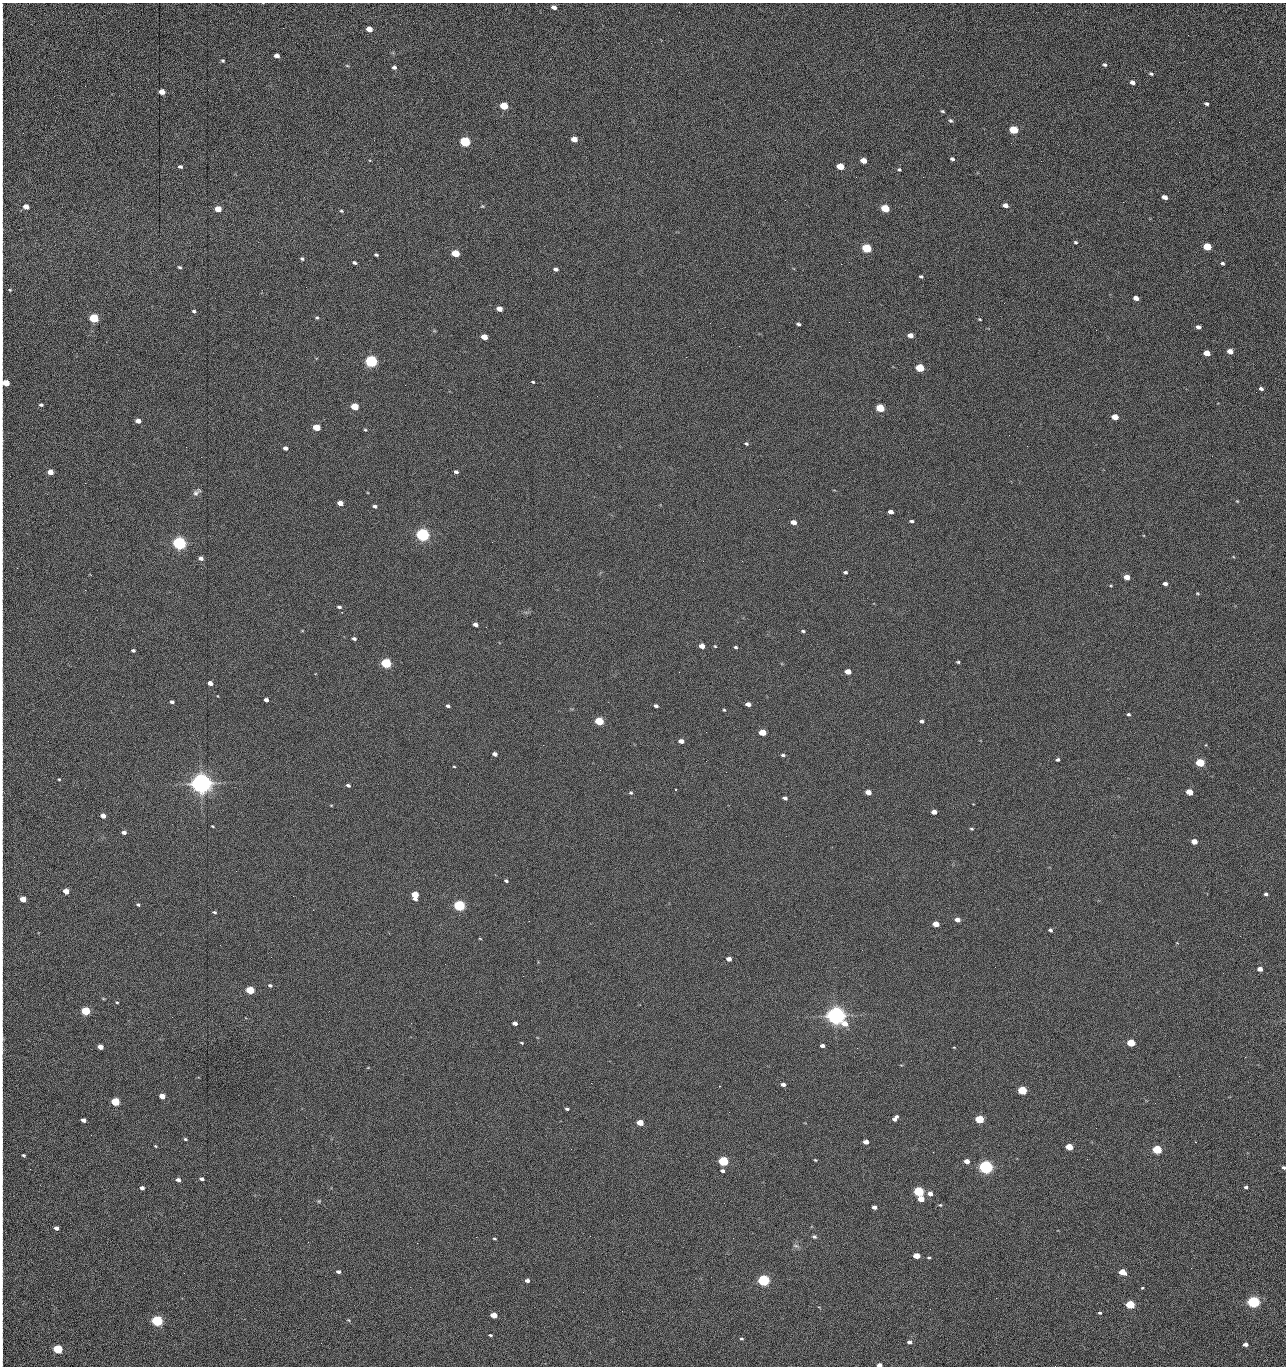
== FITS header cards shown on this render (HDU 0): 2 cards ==
NAXIS1  =                 1284 /fastest changing axis
NAXIS2  =                 1364 /next to fastest changing axis

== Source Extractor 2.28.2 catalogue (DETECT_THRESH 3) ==
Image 1284 x 1364 px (HDU 0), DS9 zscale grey, 1 PNG px = 1 image px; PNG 1288 x 1368 px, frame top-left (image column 1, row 1364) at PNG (2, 3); no overlay
Background 149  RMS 15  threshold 44.8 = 3 sigma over >= 5 px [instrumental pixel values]
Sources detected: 276; all 276 listed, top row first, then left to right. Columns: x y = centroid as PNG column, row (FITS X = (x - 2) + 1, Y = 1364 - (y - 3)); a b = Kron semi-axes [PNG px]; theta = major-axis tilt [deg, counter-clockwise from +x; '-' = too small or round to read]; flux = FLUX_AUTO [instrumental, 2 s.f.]
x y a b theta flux
554 7 5 4 - 4.0e+03
2 29 22 2 90 4.9e+03
369 29 5 4 - 1.3e+04
1188 35 3 2 - 7.2e+02
2 53 19 2 90 3.7e+03
277 56 5 4 - 5.2e+03
223 61 5 4 - 1.5e+03
1104 65 5 4 - 1.9e+03
347 66 6 4 -3 1.1e+03
394 67 5 4 - 2.6e+03
2 72 17 2 90 3.1e+03
1151 74 6 4 -24 1.6e+03
1132 82 5 4 - 4.5e+03
162 92 5 4 - 1.4e+04
1206 104 4 3 - 2.0e+03
504 106 5 4 - 4.2e+04
2 107 21 2 90 3.8e+03
942 111 4 3 - 1.3e+03
950 121 7 5 -40 1.9e+03
1179 122 3 2 - 7.4e+02
1014 130 5 4 - 6.1e+04
574 139 5 4 - 1.4e+04
465 142 5 5 - 1.6e+05
2 152 15 2 90 2.8e+03
952 159 4 3 - 2.0e+03
863 161 5 4 - 1.2e+04
1041 161 2 2 - 1.1e+03
840 166 5 4 - 2.8e+04
180 167 5 4 - 2.3e+03
899 169 4 3 - 1.3e+03
856 177 2 2 - 1.5e+03
923 177 2 2 - 1.2e+04
1165 197 5 4 - 6.3e+03
1123 202 2 2 - 5.9e+02
2 203 22 2 90 4.3e+03
1005 205 5 4 - 5.7e+03
482 206 5 4 - 1.0e+03
26 207 5 4 - 1.0e+04
885 208 5 4 - 5.1e+04
218 209 5 4 - 2.0e+04
341 211 4 3 - 1.3e+03
1075 242 4 4 - 1.5e+03
1207 247 5 4 - 4.3e+04
866 248 5 4 - 1.0e+05
455 253 5 4 - 4.1e+04
376 255 4 3 - 1.6e+03
2 257 20 2 90 4.0e+03
302 259 5 4 - 1.7e+03
354 263 5 4 - 1.9e+03
1222 263 5 4 - 1.9e+03
841 264 2 2 - 1.8e+04
180 267 4 4 - 1.5e+03
556 269 5 4 - 2.8e+03
921 276 5 4 - 1.5e+03
10 290 4 3 - 1.1e+03
1136 298 5 4 - 7.7e+03
499 309 5 4 - 9.7e+03
194 311 4 3 - 1.7e+03
94 318 5 4 - 1.0e+05
317 318 5 4 - 1.4e+03
980 319 4 3 - 1.0e+03
849 322 2 2 - 4.4e+02
710 323 2 2 - 2.2e+03
798 324 4 3 - 2.1e+03
1198 327 4 4 - 3.8e+03
910 335 5 4 - 7.9e+03
484 337 5 4 - 1.6e+04
2 339 21 2 90 3.8e+03
1230 351 5 4 - 1.1e+04
1207 353 5 4 - 1.6e+04
371 361 5 5 - 3.0e+05
920 368 5 4 - 5.8e+04
533 382 4 3 - 1.2e+03
6 383 5 4 - 2.6e+04
1261 389 5 4 - 2.7e+03
1256 392 2 2 - 8.3e+02
41 405 5 4 - 1.7e+03
355 407 5 4 - 3.7e+04
880 408 5 4 - 6.0e+04
1115 417 5 4 - 1.8e+04
138 421 5 4 - 8.7e+03
316 427 5 4 - 3.0e+04
365 430 4 3 - 1.1e+03
1009 435 2 2 - 2.1e+03
2 440 15 2 89 3.0e+03
746 443 5 4 - 1.7e+03
186 447 2 2 - 2.0e+03
285 448 4 4 - 3.6e+03
50 472 5 4 - 1.2e+04
456 472 5 4 - 2.6e+03
2 481 17 2 90 3.1e+03
85 483 2 2 - 6.5e+02
196 492 13 6 43 3.8e+03
1237 501 4 3 - 8.6e+02
340 503 5 4 - 1.0e+04
375 506 5 3 - 2.5e+03
891 512 5 4 - 5.7e+03
2 515 12 2 90 2.0e+03
911 521 4 3 - 1.8e+03
793 522 5 4 - 8.8e+03
423 535 5 5 - 5.0e+05
492 542 2 2 - 1.8e+03
179 543 5 5 - 5.3e+05
2 555 17 2 90 3.2e+03
201 558 5 4 - 4.3e+03
742 561 2 2 - 5.0e+02
845 572 4 3 - 1.8e+03
1127 577 5 4 - 1.3e+04
1165 584 4 4 - 3.8e+03
1111 586 4 3 - 8.8e+02
1197 593 5 3 - 1.0e+03
2 597 9 2 90 1.4e+03
339 607 5 3 - 2.1e+03
476 624 5 4 - 4.4e+03
803 631 5 3 - 1.6e+03
354 639 4 3 - 2.2e+03
2 641 12 2 90 2.2e+03
702 646 5 4 - 1.0e+04
715 646 4 3 - 9.5e+02
736 647 4 3 - 1.6e+03
133 650 4 3 - 1.8e+03
958 662 3 3 - 1.2e+03
386 663 5 4 - 1.6e+05
679 672 2 2 - 1.8e+03
848 672 5 4 - 1.4e+04
210 683 5 4 - 7.2e+03
2 694 8 2 90 1.1e+03
218 696 3 2 - 5.3e+02
266 700 4 4 - 4.1e+03
172 702 4 3 - 2.0e+03
748 704 5 4 - 5.9e+03
448 706 4 3 - 2.4e+03
656 706 4 3 - 2.5e+03
724 710 4 3 - 1.0e+03
1128 714 4 4 - 1.5e+03
599 721 5 4 - 6.4e+04
922 721 4 3 - 2.5e+03
762 733 5 4 - 2.7e+04
681 741 5 4 - 7.4e+03
543 745 2 2 - 2.1e+03
1206 745 5 3 - 8.2e+02
495 754 4 4 - 4.3e+03
783 755 4 3 - 1.9e+03
2 757 15 2 90 2.5e+03
1058 760 4 3 - 2.0e+03
706 761 3 2 - 1.4e+03
1200 763 5 4 - 7.6e+04
454 766 4 2 - 8.4e+02
726 772 2 2 - 1.7e+03
59 779 3 2 - 9.8e+02
201 783 7 6 - 1.4e+06
348 785 5 3 - 2.5e+03
675 789 3 2 - 9.6e+02
2 790 10 2 90 1.5e+03
868 792 5 4 - 1.1e+04
1189 792 5 4 - 2.5e+04
631 793 5 5 - 1.5e+03
785 798 4 4 - 3.2e+03
2 801 10 2 90 1.5e+03
331 805 5 3 - 7.5e+02
934 812 5 4 - 8.1e+03
103 816 4 4 - 6.9e+03
2 817 10 2 90 1.6e+03
213 826 3 2 - 9.1e+02
971 829 5 4 - 1.3e+03
124 832 5 3 - 3.9e+03
1194 842 5 4 - 1.5e+04
506 881 4 3 - 1.8e+03
66 891 5 4 - 1.3e+04
1266 894 4 3 - 1.9e+03
415 895 6 5 - 2.7e+04
2 898 16 2 90 2.6e+03
23 899 5 4 - 1.6e+04
138 905 4 3 - 1.7e+03
459 906 5 4 - 2.4e+05
214 912 4 3 - 1.5e+03
957 920 5 4 - 6.0e+03
936 924 5 4 - 1.9e+04
1050 930 4 4 - 2.0e+03
480 939 4 3 - 7.7e+02
2 956 10 2 90 1.9e+03
729 959 5 4 - 6.2e+03
1260 969 4 4 - 7.4e+03
523 976 2 2 - 1.4e+03
270 985 4 4 - 1.9e+03
250 990 5 4 - 6.1e+04
117 1002 3 3 - 1.0e+03
86 1011 5 4 - 7.7e+04
836 1016 7 6 - 1.2e+06
411 1023 2 2 - 3.7e+03
515 1023 5 4 - 4.5e+03
522 1043 4 2 - 1.0e+03
1131 1043 5 4 - 4.9e+04
822 1046 4 3 - 3.8e+03
100 1047 5 4 - 1.1e+04
954 1047 4 3 - 7.5e+02
2 1048 24 2 90 4.8e+03
857 1048 3 2 - 9.7e+02
1245 1057 3 2 - 1.4e+03
368 1067 5 3 - 7.1e+02
1179 1076 2 2 - 1.8e+03
783 1084 4 3 - 3.4e+03
720 1086 2 2 - 7.6e+02
1022 1090 5 4 - 8.9e+04
162 1096 5 4 - 1.2e+04
115 1102 5 4 - 6.6e+04
1155 1103 2 2 - 6.0e+02
567 1109 4 3 - 1.9e+03
729 1112 2 2 - 6.8e+02
2 1117 10 2 90 1.8e+03
895 1118 7 4 51 4.8e+03
979 1119 5 4 - 7.3e+04
83 1120 4 4 - 5.3e+03
640 1123 5 4 - 2.1e+04
91 1135 2 2 - 1.6e+03
185 1139 4 3 - 1.3e+03
866 1142 5 4 - 7.1e+03
1196 1142 2 2 - 7.6e+02
155 1146 4 3 - 9.8e+02
1069 1147 5 4 - 3.2e+04
571 1149 2 2 - 6.2e+02
1157 1150 5 4 - 1.0e+05
23 1155 4 3 - 1.3e+03
1087 1159 2 2 - 1.4e+03
815 1160 3 3 - 9.4e+02
723 1161 5 4 - 1.4e+05
967 1161 4 4 - 7.8e+03
986 1167 5 5 - 6.0e+05
1284 1167 4 4 - 2.0e+03
30 1169 3 2 - 1.4e+03
722 1171 4 3 - 2.7e+03
2 1179 19 2 90 3.3e+03
201 1179 4 3 - 2.4e+03
178 1180 5 4 - 4.5e+03
1246 1187 4 3 - 2.0e+03
142 1188 4 4 - 3.6e+03
919 1191 5 4 - 1.5e+05
930 1194 5 4 - 6.3e+03
921 1199 5 4 - 1.6e+04
319 1201 6 3 45 1.1e+03
940 1205 4 3 - 1.0e+03
874 1207 4 4 - 4.6e+03
280 1219 2 2 - 1.5e+03
56 1228 4 4 - 4.3e+03
476 1237 2 2 - 4.6e+03
814 1237 6 5 - 2.0e+03
494 1239 3 3 - 1.2e+03
308 1242 2 2 - 1.3e+03
417 1243 2 2 - 3.6e+03
796 1246 8 4 -1 1.9e+03
916 1256 5 4 - 1.9e+04
929 1257 4 3 - 1.3e+03
338 1272 4 3 - 2.8e+03
1122 1272 5 4 - 2.7e+04
2 1280 16 2 90 2.6e+03
763 1280 5 4 - 3.0e+05
527 1281 4 3 - 3.2e+03
1142 1288 4 3 - 9.6e+02
996 1298 2 2 - 1.9e+03
1253 1302 5 4 - 3.6e+05
1130 1305 5 4 - 7.9e+04
2 1308 14 2 90 2.4e+03
622 1311 2 2 - 5.3e+02
1100 1313 4 4 - 1.5e+03
494 1315 5 4 - 1.8e+04
348 1320 5 4 - 1.1e+03
157 1321 5 4 - 2.4e+05
490 1335 3 3 - 1.2e+03
741 1339 4 3 - 1.2e+03
909 1342 4 4 - 3.9e+03
321 1343 2 2 - 9.7e+02
1245 1344 4 3 - 5.0e+03
58 1349 5 4 - 9.5e+04
2 1352 22 2 90 3.2e+03
879 1365 4 3 - 6.4e+03
1055 1366 2 2 - 1.3e+03
At the frame edge (FLAGS 8, measured only in part): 32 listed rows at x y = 2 29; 2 53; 2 72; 2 107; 2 152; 2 203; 2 257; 10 290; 2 339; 6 383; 2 440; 2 481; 2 515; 2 555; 2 597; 2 641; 2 694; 2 757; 2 790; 2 801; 2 817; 2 898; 2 956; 2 1048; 2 1117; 1284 1167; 2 1179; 2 1280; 2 1308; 2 1352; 879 1365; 1055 1366

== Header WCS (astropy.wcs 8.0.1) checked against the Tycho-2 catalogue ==
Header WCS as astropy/WCSLIB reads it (CRVAL/CRPIX/CD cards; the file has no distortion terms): RA---TAN/DEC--TAN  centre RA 15:41:42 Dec +51:58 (235.42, +51.97 deg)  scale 1.26 arcsec/px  FOV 26.9' x 28.5'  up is +92 deg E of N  parity flipped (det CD > 0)
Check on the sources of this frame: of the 60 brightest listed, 11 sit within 2.0 arcsec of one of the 12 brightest Tycho-2 stars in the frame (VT <= 12.29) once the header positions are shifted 0.61 arcsec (0.12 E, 0.60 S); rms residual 1.19 arcsec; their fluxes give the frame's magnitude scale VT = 25.23 - 2.5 log10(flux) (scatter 0.19 mag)
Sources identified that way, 11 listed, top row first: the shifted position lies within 2.0 arcsec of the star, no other Tycho-2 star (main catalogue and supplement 1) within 4.0 arcsec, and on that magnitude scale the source's flux lands within +1.5 / -3 mag of the star's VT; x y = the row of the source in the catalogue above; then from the Tycho-2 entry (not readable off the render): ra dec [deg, ICRS J2000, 3 dp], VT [Tycho-2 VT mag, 2 dp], TYC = Tycho-2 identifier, HIP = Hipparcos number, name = IAU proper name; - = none
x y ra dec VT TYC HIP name
371 361 235.614 +52.064 11.61 3489-1132-1 - -
423 535 235.514 +52.049 11.19 3489-1407-1 - -
179 543 235.515 +52.133 11.12 3489-1380-1 - -
201 783 235.378 +52.130 9.31 3489-1322-1 76850 -
459 906 235.303 +52.042 11.52 3489-958-1 - -
836 1016 235.232 +51.912 9.59 3489-824-1 - -
986 1167 235.143 +51.862 10.97 3489-1016-1 - -
919 1191 235.131 +51.886 12.29 3489-908-1 - -
763 1280 235.084 +51.941 11.45 3489-1346-1 - -
1253 1302 235.062 +51.771 11.53 3489-1453-1 - -
157 1321 235.075 +52.152 11.74 3489-912-1 - -